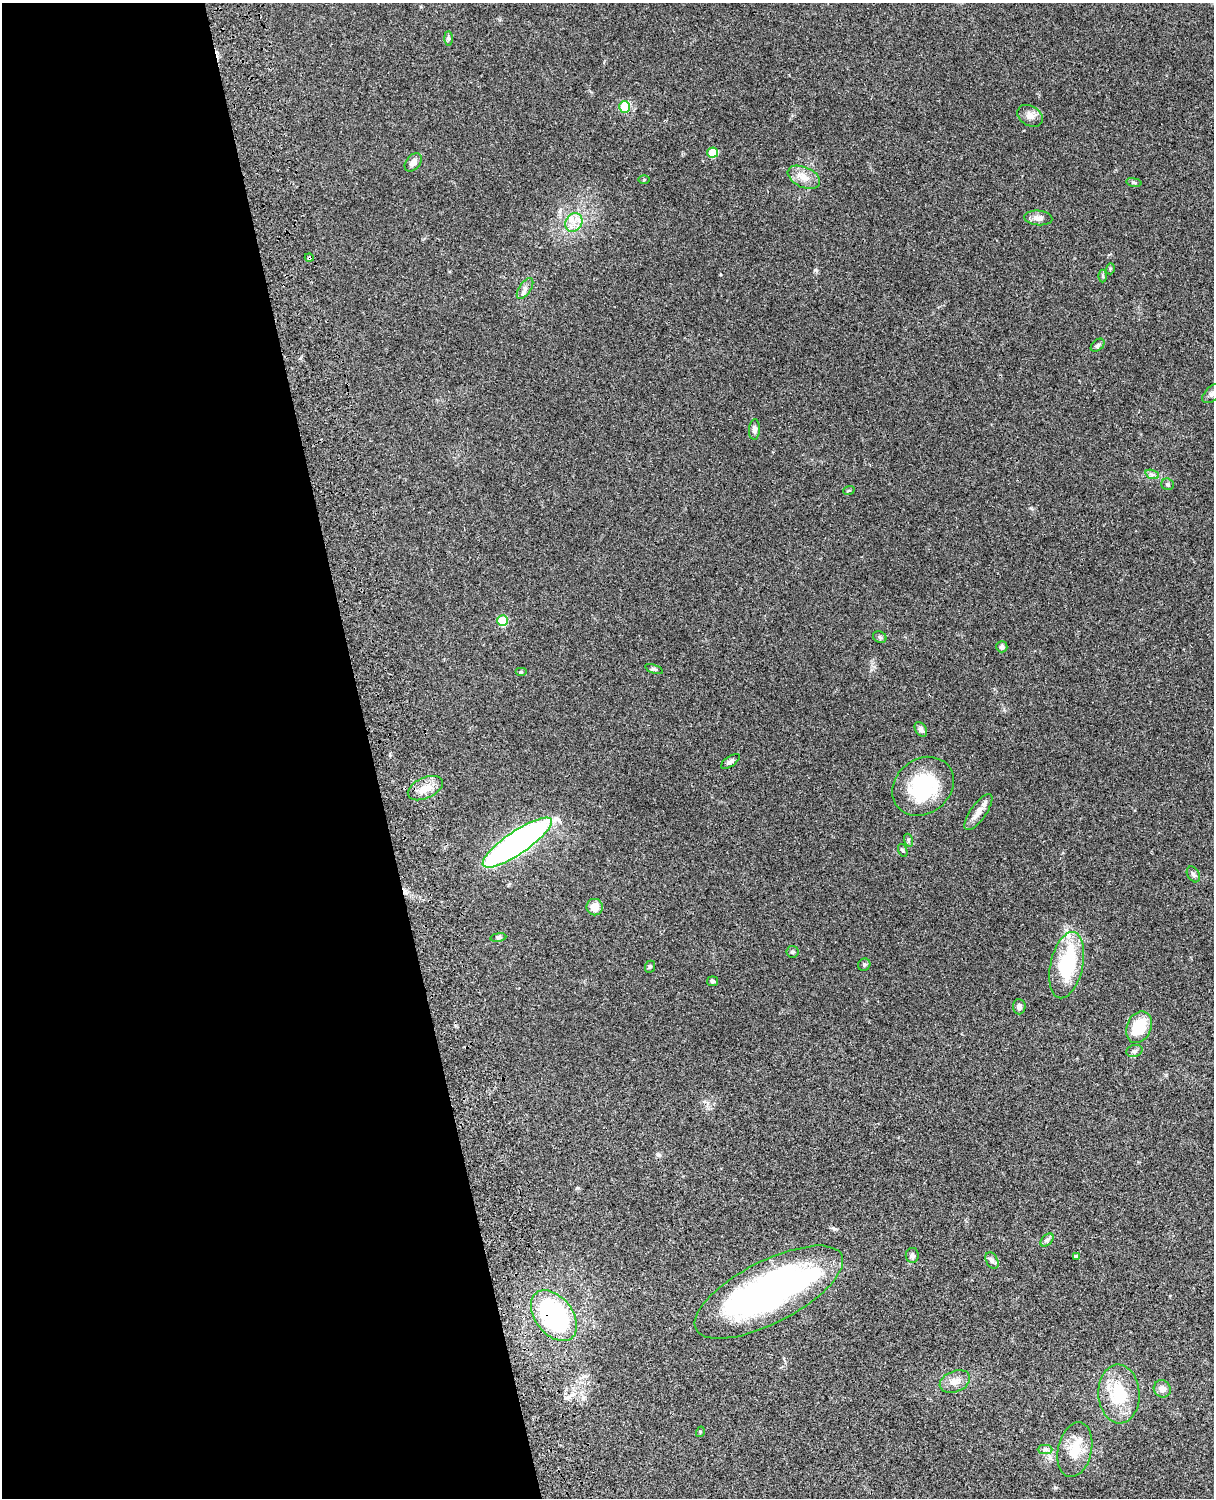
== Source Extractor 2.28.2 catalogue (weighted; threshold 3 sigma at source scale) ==
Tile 5 of 4 x 3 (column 1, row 2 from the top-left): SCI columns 121-1332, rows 1773-3268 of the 5089 x 4927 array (HDU 1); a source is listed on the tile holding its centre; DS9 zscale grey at full resolution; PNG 1216 x 1500 px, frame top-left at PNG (2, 3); each listed source drawn as its Kron ellipse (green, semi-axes under 4 px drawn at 4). Shown black and unused: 31% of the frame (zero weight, under 3 of 4 exposures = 6% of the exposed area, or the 3 px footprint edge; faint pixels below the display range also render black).
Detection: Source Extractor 2.28.2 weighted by HDU 2 'WHT'; one run over the whole footprint, this tile lists its part. Background 0.0901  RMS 0.0061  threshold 0.0276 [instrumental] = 3 sigma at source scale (4.5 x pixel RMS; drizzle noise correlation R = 1.50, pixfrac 1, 0.05/0.05 arcsec/px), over >= 5 px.
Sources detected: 60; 1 inside a brighter object's white glare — neither listed nor drawn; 3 inside a brighter listed object's ellipse — not listed separately; the other 56 listed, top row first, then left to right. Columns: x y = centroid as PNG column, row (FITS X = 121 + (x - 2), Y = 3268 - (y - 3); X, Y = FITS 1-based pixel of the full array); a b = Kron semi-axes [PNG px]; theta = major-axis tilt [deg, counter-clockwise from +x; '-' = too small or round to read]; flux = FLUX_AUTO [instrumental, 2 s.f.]
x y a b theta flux
448 38 7 4 -90 1.1
624 107 6 5 - 18
1030 116 14 10 -30 3.9
713 152 5 5 - 16
413 162 10 7 50 3.4
804 177 17 10 -24 6.5
644 180 5 3 - 0.58
1134 182 8 4 -9 0.97
1038 218 14 7 -5 4
574 222 10 8 59 5
309 258 4 4 - 1.5
1110 269 5 3 - 0.72
1103 276 6 4 -90 0.87
525 288 12 6 57 2.5
1098 345 8 5 41 1.3
1212 394 12 7 43 2.6
754 429 10 5 87 2
1152 474 7 4 -19 1.4
1168 484 6 5 - 1.1
849 490 6 3 19 0.6
503 621 5 5 - 24
880 637 7 5 -24 1.2
1002 647 5 5 - 2.1
654 669 9 4 -20 1.1
521 672 6 4 0 0.7
921 729 8 5 -58 1.9
730 761 11 5 35 1.8
923 786 33 27 38 44
425 788 19 10 25 7.4
978 812 21 8 55 5
908 840 6 4 -72 1
517 843 41 11 34 260
903 850 7 4 -69 0.93
1193 874 8 6 -59 1.5
595 907 8 8 - 5.9
498 937 8 4 9 1
792 952 6 6 - 1.2
864 965 6 6 - 1.2
1067 965 34 16 77 43
650 967 6 5 - 0.87
713 981 5 5 - 1
1019 1007 8 6 -88 2.3
1139 1027 16 12 66 21
1134 1051 8 6 16 1.7
1047 1240 8 5 45 1.5
912 1255 7 6 - 1.6
1076 1257 4 3 - 1.2
992 1261 9 5 -64 1.7
769 1292 82 31 27 210
554 1316 29 18 -52 82
955 1381 16 10 22 5.4
1162 1389 9 8 - 3.8
1119 1394 29 20 -87 27
700 1432 5 3 - 0.53
1045 1449 7 4 0 1.4
1075 1450 28 16 77 15
Overlapping masked pixels (flux is a lower limit): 2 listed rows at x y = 309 258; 554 1316
Isophote crosses this tile's border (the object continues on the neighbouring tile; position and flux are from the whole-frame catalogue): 1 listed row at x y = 1212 394
Unlisted compact peaks at least as high as the median listed source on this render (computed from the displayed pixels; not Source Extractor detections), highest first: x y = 815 270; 1031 508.